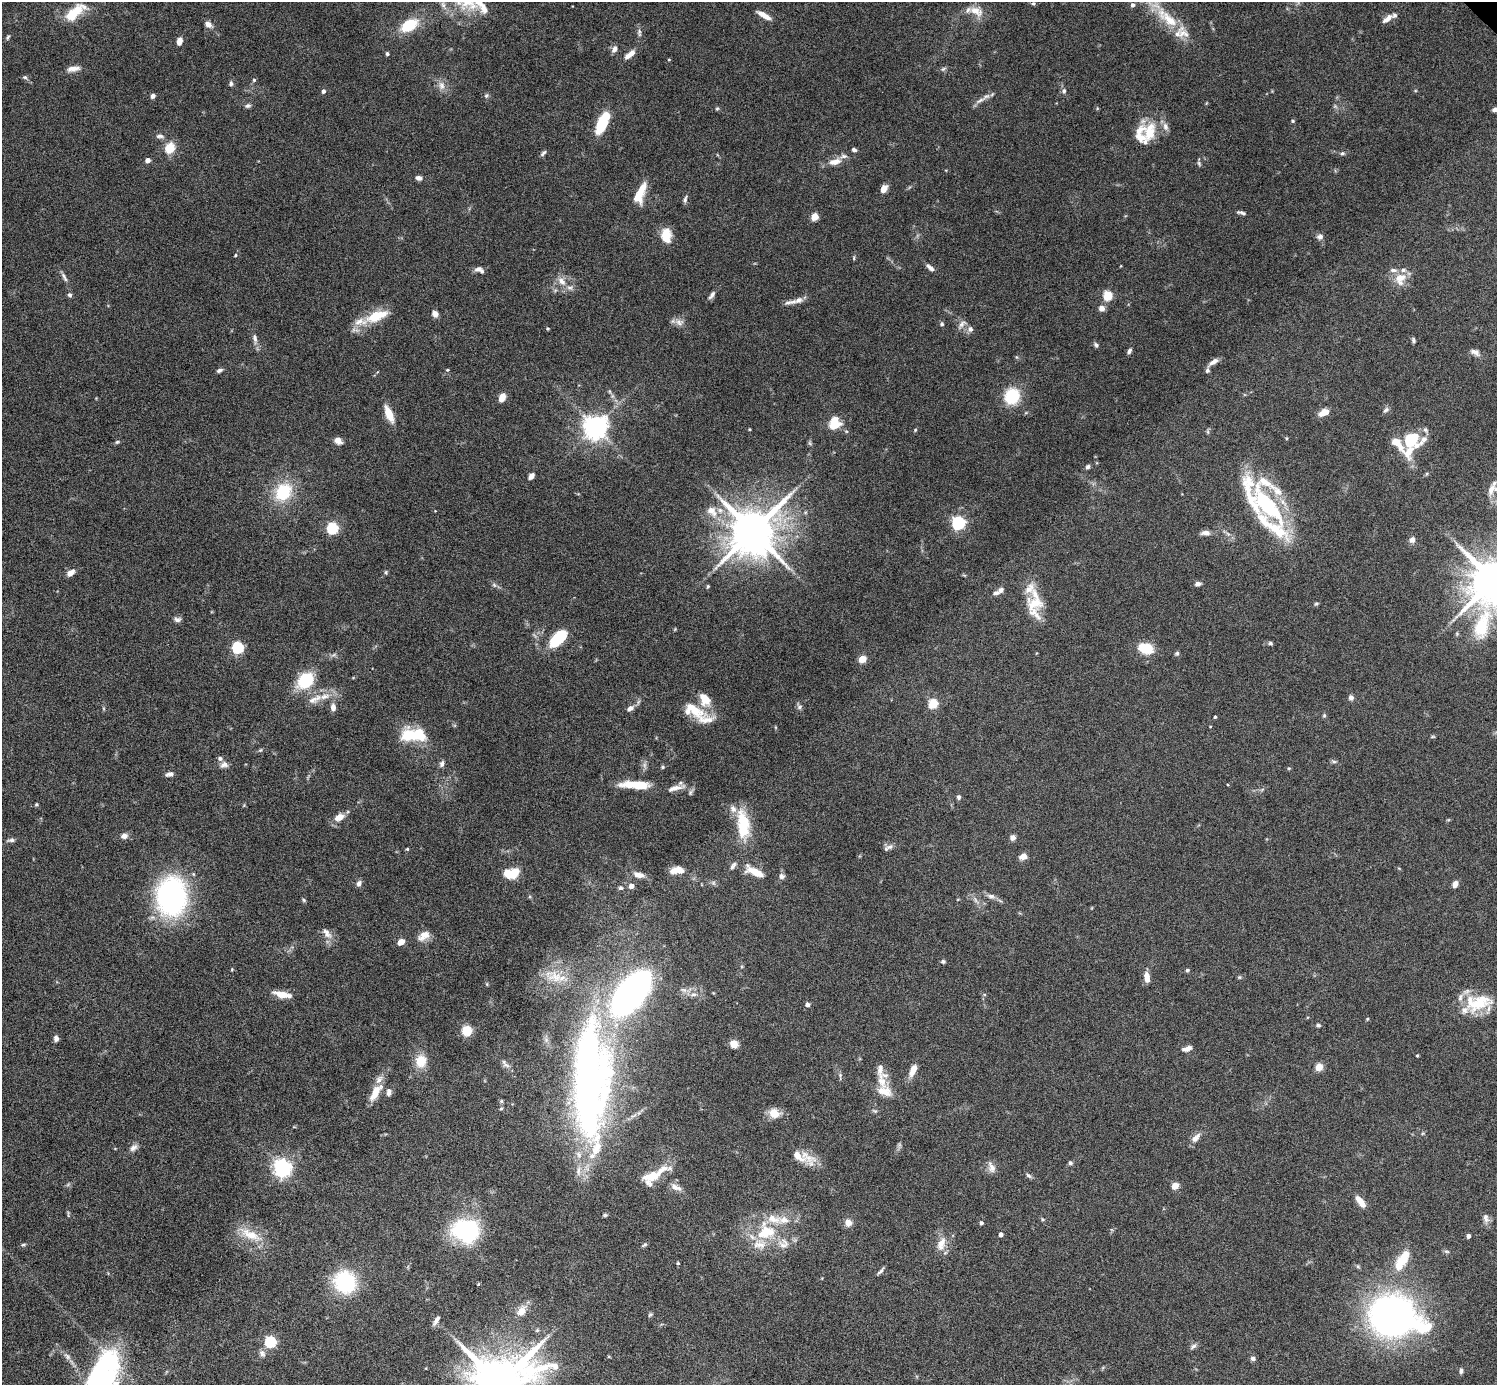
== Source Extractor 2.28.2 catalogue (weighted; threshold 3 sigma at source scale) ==
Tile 7 of 4 x 4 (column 3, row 2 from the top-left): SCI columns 2994-4488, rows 3064-4446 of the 5985 x 5985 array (HDU 1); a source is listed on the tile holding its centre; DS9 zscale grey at full resolution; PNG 1499 x 1387 px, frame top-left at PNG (2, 2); no overlay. Shown black and unused: <1% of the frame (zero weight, under 6 of 12 exposures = <1% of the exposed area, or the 3 px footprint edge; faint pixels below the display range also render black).
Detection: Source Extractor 2.28.2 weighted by HDU 2 'WHT'; one run over the whole footprint, this tile lists its part. Background 0.0755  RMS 0.0035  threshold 0.0144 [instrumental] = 3 sigma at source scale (4.09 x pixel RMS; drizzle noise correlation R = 1.36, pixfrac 0.8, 0.05/0.05 arcsec/px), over >= 5 px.
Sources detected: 294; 1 too faint to see at this stretch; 3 inside a brighter object's white glare — not listed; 44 inside a brighter listed object's ellipse — not listed separately; the other 246 listed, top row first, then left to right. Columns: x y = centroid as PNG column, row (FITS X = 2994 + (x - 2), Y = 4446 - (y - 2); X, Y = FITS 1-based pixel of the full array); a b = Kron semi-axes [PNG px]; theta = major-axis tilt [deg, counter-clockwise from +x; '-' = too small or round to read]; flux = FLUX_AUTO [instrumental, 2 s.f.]
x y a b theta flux
1033 3 5 4 - 0.45
1133 5 5 5 - 0.98
484 8 15 9 -64 3.1
976 11 22 11 -23 4.3
75 12 28 11 40 9.1
764 15 16 5 -30 3
1167 18 45 14 -41 14
1388 18 16 6 39 2.2
208 24 9 6 -35 1.8
409 25 16 9 32 12
639 32 11 5 -82 1
8 37 7 4 68 0.52
179 41 8 5 75 2.1
614 49 10 6 67 1.4
387 54 5 4 - 0.59
630 54 16 6 38 2.5
669 60 4 3 - 0.3
73 69 17 7 9 2.4
943 69 7 4 44 0.57
25 77 6 5 - 0.61
254 80 4 4 - 0.5
231 84 6 6 - 0.71
441 85 13 9 -82 2.2
323 91 4 4 - 1.1
1064 91 7 5 -82 0.87
486 95 7 5 68 0.62
153 96 4 4 - 1.5
980 100 17 5 31 1.8
248 106 8 6 7 0.79
1335 106 5 5 - 0.53
717 109 5 5 - 0.43
1495 110 7 5 19 0.85
1293 121 5 4 - 0.37
602 123 20 8 63 16
1150 131 30 17 76 9.1
160 136 12 5 -2 1.1
170 148 5 5 - 16
854 150 5 4 - 0.86
543 153 9 5 48 0.78
1342 153 6 5 - 0.6
148 160 4 4 - 1.9
835 162 18 8 12 3.3
1199 163 8 5 -64 0.57
419 178 8 5 -11 1.2
884 189 8 6 61 2.8
638 197 18 13 66 5.2
685 199 10 4 78 0.88
1241 213 10 4 -12 0.82
815 217 5 4 - 8.7
666 235 14 9 -84 7.2
1320 237 8 7 - 1.3
235 255 4 3 - 0.32
854 258 7 3 82 0.38
930 268 11 5 -40 1.4
479 269 10 6 9 1.4
64 277 15 5 -62 1.2
1400 279 18 14 64 4.8
562 281 13 8 -46 2.7
70 295 6 5 - 0.73
712 295 10 5 55 1.2
1108 295 5 5 - 19
790 302 21 6 11 1.8
1102 308 6 5 - 2.1
435 314 8 7 - 1.5
376 315 30 14 31 9.2
679 322 13 9 -10 1.9
942 324 5 4 - 0.46
962 324 14 6 43 1.4
548 328 3 3 - 0.4
970 329 7 6 - 1.3
255 339 14 6 -80 1.6
1413 340 6 4 -81 0.62
1096 345 7 5 -63 0.69
1129 351 8 4 59 0.87
1475 352 12 7 -25 1.6
1213 362 14 6 34 1.8
220 370 8 5 22 0.81
447 370 4 3 - 0.32
609 391 6 4 -71 0.49
1012 396 15 13 69 14
502 398 7 5 66 4.3
1386 410 10 5 52 0.84
1324 412 12 6 26 3.5
389 414 15 7 -68 6.5
835 420 12 7 41 4.8
595 427 7 7 - 300
750 429 4 3 - 0.29
915 430 5 4 - 0.34
1208 432 6 4 -72 0.47
1286 438 5 3 - 0.31
1412 439 13 9 41 14
1423 440 17 7 51 2.2
338 441 10 7 -33 1.7
117 442 6 4 42 0.5
810 443 7 4 -88 0.53
1397 443 21 9 -51 5.4
1409 452 22 13 67 5.6
1088 467 6 5 - 0.74
531 476 7 5 51 1.6
1491 489 18 8 69 2.7
283 492 19 16 53 15
1267 506 62 20 -55 41
712 511 15 10 -50 3.9
958 523 6 6 - 65
332 528 5 5 - 36
753 531 13 12 - 1700
1205 533 13 7 1 1.7
1412 540 8 7 - 1.4
386 572 6 4 -84 0.42
71 573 13 7 36 1.7
1493 581 17 13 66 1700
1198 584 8 5 8 1.2
494 585 8 5 -45 0.73
708 586 5 4 - 0.41
996 593 9 6 19 1.3
1034 603 23 15 -5 6.1
1316 603 6 4 2 0.45
177 619 9 6 -7 1.1
675 629 5 3 - 0.3
558 639 23 12 45 12
1270 643 6 4 -30 0.63
238 648 5 5 - 40
1146 648 17 12 -14 7.4
1177 653 6 5 - 0.55
862 659 5 4 - 9.6
306 680 18 13 45 15
1351 698 7 6 - 1.1
314 699 26 10 25 4.6
933 704 5 5 - 20
333 707 8 6 -86 1.8
799 707 8 6 28 0.8
630 708 9 6 34 1.6
695 710 27 15 -31 7.5
1324 715 5 5 - 0.43
1215 717 3 3 - 0.45
411 735 29 13 -6 13
1433 736 6 4 18 0.39
260 750 5 5 - 0.44
1334 761 7 4 -8 0.6
442 764 9 6 66 1
224 765 11 8 13 1.5
663 767 5 4 - 0.45
1289 768 5 4 - 0.39
169 774 10 5 14 1.2
638 785 26 8 -2 8.8
675 788 26 7 14 2.9
690 792 8 5 71 0.71
959 797 5 5 - 0.78
36 804 4 4 - 0.42
244 805 5 4 - 0.31
339 817 11 7 29 3.5
743 825 38 14 -85 13
124 836 8 7 - 1.5
1013 837 6 6 - 1.4
11 840 10 5 7 0.87
890 847 11 7 12 1.4
407 849 4 4 - 0.37
1023 856 7 6 - 2.8
676 870 16 7 6 4
755 872 25 9 -27 6.1
512 873 14 8 11 12
638 875 12 6 -16 2.8
782 876 8 7 - 1.1
359 883 7 6 - 1.3
713 883 7 6 - 0.73
1455 884 7 5 67 2
631 886 5 5 - 2.2
621 888 6 6 - 0.76
171 896 33 25 88 72
991 896 10 6 -8 1.2
304 900 6 4 -49 0.48
327 933 17 8 -51 2.4
424 936 17 10 35 3
401 942 7 5 38 2.7
943 961 5 5 - 0.65
232 969 5 3 - 0.29
1187 970 5 4 - 0.48
556 977 21 14 -8 6.4
1147 977 11 6 -84 3
1239 977 5 4 - 0.43
684 990 10 5 -26 1.2
632 992 33 16 51 180
282 994 18 6 -11 4.8
693 994 11 6 8 1.6
1478 1003 36 20 13 13
807 1004 5 4 - 1.5
1367 1019 4 4 - 0.35
1318 1025 6 5 - 0.59
467 1031 8 8 - 7.2
56 1038 7 6 - 1.1
734 1044 8 7 - 3.2
1187 1049 12 6 16 1.6
1417 1056 3 3 - 0.31
421 1061 13 11 83 6.5
505 1064 16 6 -47 1.5
1319 1067 5 4 - 10
913 1070 14 7 67 3.6
840 1075 7 5 90 0.66
882 1081 27 14 88 5.2
590 1082 112 32 90 220
375 1092 23 9 58 5.3
389 1092 9 6 79 1.4
501 1101 5 5 - 0.49
501 1108 6 4 60 0.49
774 1113 15 12 -17 3.8
1196 1138 16 7 47 2.2
133 1148 12 7 37 1.5
807 1156 33 13 -43 5.2
1070 1163 5 5 - 0.7
282 1167 6 6 - 160
991 1167 15 8 -69 2.1
1028 1175 8 5 -36 0.73
650 1177 32 15 26 7.7
1175 1186 5 4 - 8
674 1187 12 8 -39 2
1361 1202 13 6 -53 3.7
68 1214 10 2 90 0.34
1486 1218 14 7 -79 1.6
1042 1219 5 3 - 0.39
848 1222 7 6 - 2.9
981 1223 4 4 - 0.82
465 1230 22 18 -10 39
766 1232 28 19 19 14
250 1234 31 12 -25 7
1001 1234 4 4 - 1.6
1468 1236 4 4 - 1.3
941 1244 20 11 70 3.9
23 1245 6 4 15 0.49
645 1245 8 4 37 0.55
1402 1260 35 14 60 9
678 1263 4 4 - 0.41
880 1271 11 4 46 0.83
345 1282 22 20 -55 25
478 1284 3 3 - 2
522 1311 12 9 52 3.8
650 1315 7 5 41 0.52
1392 1316 44 37 -6 130
436 1320 12 4 59 1.3
270 1342 5 5 - 36
1193 1346 10 5 41 0.95
262 1353 10 7 -56 1.2
67 1356 11 7 -43 1.4
1253 1358 5 5 - 1.1
1461 1371 6 5 - 0.93
101 1381 38 32 -42 32
500 1384 27 17 -51 2800
Isophote crosses this tile's border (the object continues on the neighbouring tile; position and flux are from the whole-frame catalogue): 5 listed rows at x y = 1167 18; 1495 110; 1493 581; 101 1381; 500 1384